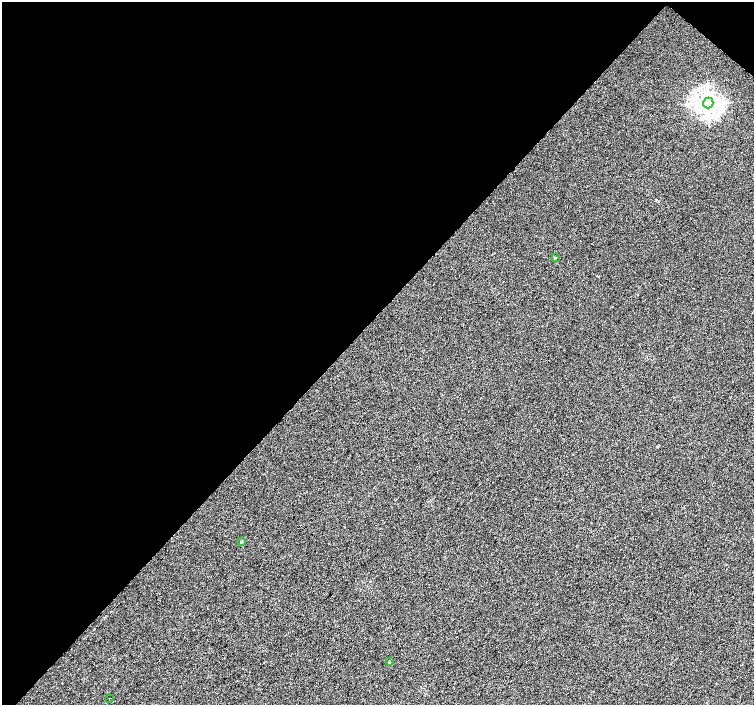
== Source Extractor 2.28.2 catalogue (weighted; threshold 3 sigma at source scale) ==
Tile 2 of 4 x 4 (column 2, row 1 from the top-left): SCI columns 1509-3011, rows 4455-5860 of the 6016 x 6029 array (HDU 1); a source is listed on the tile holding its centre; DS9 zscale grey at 2 x 2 block average (1 PNG px = mean of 2 x 2 image px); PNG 756 x 707 px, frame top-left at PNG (2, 2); each listed source drawn as its Kron ellipse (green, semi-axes under 4 px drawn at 4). Shown black and unused: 46% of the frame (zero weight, under 2 of 3 exposures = <1% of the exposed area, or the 3 px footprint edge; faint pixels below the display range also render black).
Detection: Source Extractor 2.28.2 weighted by HDU 2 'WHT'; one run over the whole footprint, this tile lists its part. Background 0.0066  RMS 0.0079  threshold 0.0355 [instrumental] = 3 sigma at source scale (4.5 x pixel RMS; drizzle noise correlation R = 1.50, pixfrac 1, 0.0396/0.0396 arcsec/px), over >= 5 px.
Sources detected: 5; all 5 listed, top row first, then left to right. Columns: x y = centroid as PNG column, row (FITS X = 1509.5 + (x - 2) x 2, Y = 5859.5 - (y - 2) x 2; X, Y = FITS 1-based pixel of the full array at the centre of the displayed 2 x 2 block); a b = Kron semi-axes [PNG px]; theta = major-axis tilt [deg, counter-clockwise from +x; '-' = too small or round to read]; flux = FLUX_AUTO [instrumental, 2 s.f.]
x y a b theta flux
708 103 5 5 - 1500
555 258 3 3 - 1.4
241 542 3 3 - 2
389 662 3 2 - 1.2
109 698 2 2 - 1.2